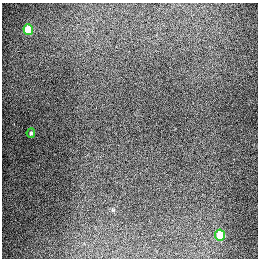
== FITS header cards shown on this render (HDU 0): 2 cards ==
NAXIS1  =                  256
NAXIS2  =                  256

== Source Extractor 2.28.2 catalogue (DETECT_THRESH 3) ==
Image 256 x 256 px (HDU 0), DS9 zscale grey, 1 PNG px = 1 image px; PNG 260 x 260 px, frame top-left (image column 1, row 256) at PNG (2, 3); each listed source drawn as its Kron ellipse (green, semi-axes under 4 px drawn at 4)
Background 1330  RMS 27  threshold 82.4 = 3 sigma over >= 5 px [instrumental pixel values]
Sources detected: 3; all 3 listed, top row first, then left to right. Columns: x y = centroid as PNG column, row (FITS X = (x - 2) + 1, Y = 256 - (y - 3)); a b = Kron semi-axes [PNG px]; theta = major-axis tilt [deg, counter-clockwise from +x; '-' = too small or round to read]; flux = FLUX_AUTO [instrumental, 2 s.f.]
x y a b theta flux
28 30 5 5 - 89000
31 133 5 3 - 2700
220 235 5 5 - 66000